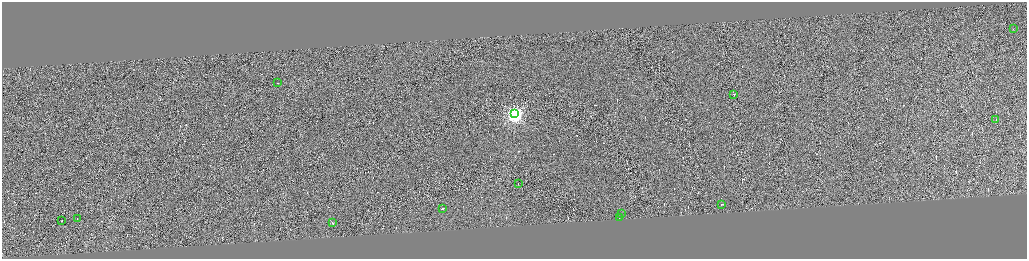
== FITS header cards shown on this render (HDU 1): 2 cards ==
NAXIS1  =                 4100
NAXIS2  =                 1026

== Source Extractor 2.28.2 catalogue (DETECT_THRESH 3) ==
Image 4100 x 1026 px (HDU 1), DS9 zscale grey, zoomed out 1/4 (1 PNG px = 4 x 4 image px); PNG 1029 x 261 px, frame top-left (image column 3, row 1026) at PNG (2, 2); each listed source drawn as its Kron ellipse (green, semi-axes under 4 px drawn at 4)
Background 0.286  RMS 4.1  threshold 12.4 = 3 sigma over >= 5 px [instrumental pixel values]
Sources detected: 334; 321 cannot appear on this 1/4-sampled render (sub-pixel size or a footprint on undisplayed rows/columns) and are neither listed nor drawn; the other 13 listed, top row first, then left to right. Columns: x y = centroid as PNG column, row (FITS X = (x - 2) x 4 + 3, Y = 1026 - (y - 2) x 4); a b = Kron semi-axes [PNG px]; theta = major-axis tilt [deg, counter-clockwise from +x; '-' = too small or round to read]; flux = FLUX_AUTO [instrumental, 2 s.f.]
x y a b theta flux
1013 29 2 1 - 12000
277 83 2 1 - 10000
734 94 2 1 - 27000
515 114 4 3 - 820000
996 119 2 1 - 12000
518 183 2 1 - 12000
722 204 3 1 - 27000
443 208 3 1 - 27000
621 214 2 1 - 16000
77 218 2 1 - 14000
619 218 2 1 - 13000
62 221 2 1 - 30000
332 223 2 1 - 22000
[321 sub-pixel or undisplayed-footprint detections neither listed nor drawn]